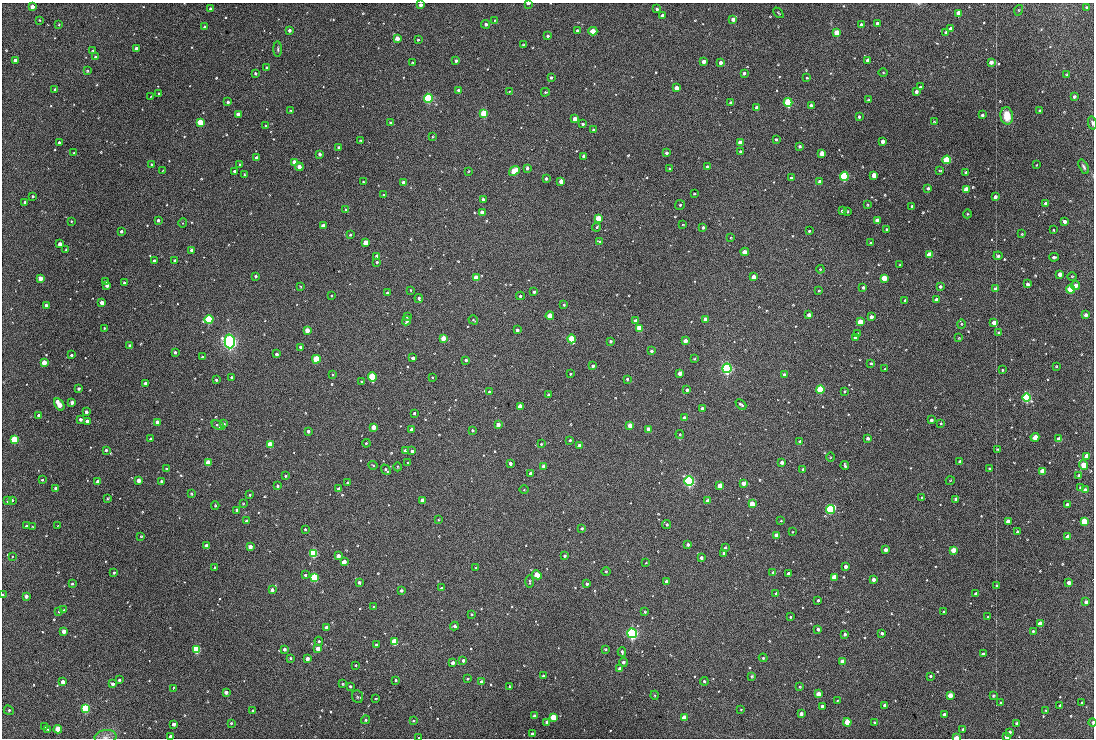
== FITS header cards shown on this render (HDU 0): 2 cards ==
NAXIS1  =                 1092 /fastest changing axis
NAXIS2  =                  736 /next to fastest changing axis

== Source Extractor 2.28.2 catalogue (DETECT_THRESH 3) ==
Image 1092 x 736 px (HDU 0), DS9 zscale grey, 1 PNG px = 1 image px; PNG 1096 x 740 px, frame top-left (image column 1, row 736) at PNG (2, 3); each listed source drawn as its Kron ellipse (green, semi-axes under 4 px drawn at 4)
Background 896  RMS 28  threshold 83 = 3 sigma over >= 5 px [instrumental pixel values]
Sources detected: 538; of the 538, the 500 brightest by FLUX_AUTO listed and drawn (38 fainter detections omitted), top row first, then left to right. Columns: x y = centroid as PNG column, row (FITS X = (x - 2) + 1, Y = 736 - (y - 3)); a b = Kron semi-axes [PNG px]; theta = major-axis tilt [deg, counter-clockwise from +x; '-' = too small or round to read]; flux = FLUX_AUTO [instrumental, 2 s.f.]
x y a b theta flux
528 3 3 2 - 6900
420 5 3 3 - 8400
32 7 4 4 - 13000
1087 7 3 3 - 2900
211 9 3 3 - 8000
657 9 3 3 - 3800
1019 10 5 3 - 1500
778 13 6 2 -46 1500
958 13 4 4 - 25000
663 16 3 3 - 5500
733 19 4 4 - 10000
39 20 2 2 - 1500
495 20 3 3 - 1800
877 23 3 3 - 4300
59 24 4 3 - 1500
486 24 4 4 - 4500
861 25 3 3 - 4300
205 27 3 3 - 5000
950 29 3 3 - 8600
289 30 3 3 - 7500
577 30 3 2 - 2100
593 31 4 4 - 29000
836 33 4 4 - 44000
946 33 4 4 - 5000
547 36 3 3 - 3100
397 38 4 4 - 13000
418 39 3 2 - 1700
523 45 3 2 - 1700
136 48 3 3 - 7000
278 49 7 3 -90 2800
93 51 3 2 - 1600
96 57 3 3 - 2500
867 60 4 3 - 3600
15 61 4 3 - 12000
456 61 3 3 - 5700
412 62 3 2 - 1500
703 62 4 3 - 14000
991 62 4 4 - 10000
721 63 3 3 - 7800
267 68 3 3 - 2800
87 71 4 3 - 2000
883 72 4 3 - 1700
744 73 4 3 - 5300
256 74 3 3 - 3300
1066 74 4 2 - 1600
551 78 3 3 - 3200
807 78 3 2 - 2100
920 87 3 2 - 1500
676 88 4 4 - 22000
55 89 3 3 - 1700
459 90 3 3 - 4100
509 92 3 2 - 1300
545 92 4 3 - 1900
916 92 3 3 - 8500
159 93 3 2 - 1700
151 97 3 3 - 1300
1074 97 4 3 - 4900
428 98 4 4 - 220000
868 100 4 3 - 1700
228 102 3 3 - 3300
788 102 4 4 - 170000
731 103 3 3 - 7600
811 106 4 4 - 11000
757 107 4 3 - 12000
291 111 3 3 - 1800
1040 111 3 3 - 2000
238 114 4 4 - 15000
484 114 4 4 - 110000
982 115 3 3 - 4100
859 116 3 3 - 4300
1007 116 9 6 -82 28000
575 119 4 3 - 12000
934 121 2 2 - 1400
200 122 4 4 - 54000
390 123 4 3 - 4800
1092 123 6 3 -78 3500
583 124 3 3 - 3400
265 125 3 3 - 1800
593 129 3 3 - 2200
433 137 4 3 - 1600
360 140 3 3 - 2400
776 140 3 3 - 2700
882 141 3 3 - 17000
59 143 3 3 - 2500
740 143 4 4 - 24000
799 146 3 3 - 3200
339 147 3 3 - 6900
741 151 3 3 - 2500
74 153 2 2 - 1600
667 153 3 3 - 5000
822 153 4 4 - 26000
319 154 3 3 - 5400
584 156 4 4 - 9500
256 158 3 3 - 12000
947 160 4 4 - 110000
294 162 4 4 - 16000
239 164 3 2 - 1400
152 165 3 3 - 4200
1037 165 3 2 - 1400
299 167 4 3 - 13000
707 167 3 3 - 5300
1084 167 8 4 -62 3800
527 168 4 3 - 5000
670 169 3 3 - 3600
940 170 3 2 - 1500
163 171 3 3 - 1500
235 171 3 3 - 11000
469 171 3 3 - 1700
514 171 6 4 38 76000
966 173 3 3 - 4700
244 174 3 2 - 1600
874 175 4 4 - 20000
844 176 4 4 - 200000
791 177 3 2 - 2500
546 179 3 3 - 3500
561 181 4 4 - 16000
363 182 3 2 - 1700
820 182 4 4 - 11000
403 183 3 3 - 9000
928 188 4 4 - 4100
967 190 4 4 - 40000
694 194 3 2 - 2400
384 195 3 2 - 1600
33 196 3 3 - 3400
995 197 4 3 - 7100
483 199 3 3 - 2700
25 202 4 3 - 3600
1045 203 3 3 - 2700
680 205 5 5 - 2600
868 205 3 2 - 1800
912 206 3 2 - 2200
346 210 3 3 - 3300
842 211 3 3 - 4500
847 212 3 3 - 3100
482 213 4 4 - 18000
967 214 4 3 - 1500
598 218 4 4 - 38000
158 220 3 3 - 2900
71 221 3 2 - 1300
877 221 4 4 - 41000
1065 222 4 3 - 7400
183 223 5 3 - 1500
683 224 3 2 - 1400
323 226 4 4 - 17000
597 227 4 4 - 2500
703 228 3 3 - 4800
886 229 3 2 - 2500
1053 230 3 2 - 2000
122 231 4 3 - 3600
809 231 3 3 - 2800
350 234 3 2 - 1900
1022 234 4 4 - 1400
731 237 3 3 - 1600
599 241 4 3 - 2000
365 242 4 3 - 32000
870 242 3 2 - 1700
60 244 4 4 - 13000
66 250 3 2 - 2000
192 250 3 3 - 8500
745 252 4 4 - 14000
929 255 4 4 - 82000
998 256 4 4 - 3700
377 257 4 4 - 13000
1054 257 5 3 - 4300
154 261 4 3 - 2900
175 261 3 3 - 3400
377 262 3 3 - 1600
900 265 3 2 - 2200
820 269 4 3 - 1400
1060 274 4 4 - 15000
255 276 4 3 - 2600
1072 276 4 3 - 1500
754 277 4 4 - 21000
41 278 3 3 - 23000
476 278 4 3 - 48000
884 278 4 4 - 34000
106 282 3 3 - 3500
124 283 3 3 - 3100
1028 284 4 3 - 4400
1075 285 4 4 - 12000
107 286 4 3 - 8300
301 287 4 2 - 1500
940 287 4 3 - 4500
863 288 3 3 - 3800
995 289 4 3 - 6400
1071 289 4 4 - 110000
411 290 3 3 - 2000
819 291 3 2 - 1700
534 292 3 3 - 3900
387 293 3 2 - 1900
331 296 3 3 - 2100
520 296 4 4 - 2400
419 299 4 3 - 3600
905 300 3 2 - 1500
936 300 4 3 - 9500
102 302 4 4 - 16000
46 305 3 3 - 3600
564 305 3 3 - 3800
809 315 4 4 - 13000
1085 315 4 3 - 7900
407 316 3 3 - 2500
550 316 4 4 - 43000
872 317 3 3 - 7300
705 319 4 4 - 12000
209 320 4 4 - 130000
473 320 5 3 - 1600
635 320 3 3 - 6400
407 321 5 3 - 5600
860 322 4 4 - 39000
994 323 3 3 - 19000
961 324 5 3 - 1800
104 328 2 2 - 1700
640 328 4 4 - 59000
307 330 4 4 - 16000
517 330 4 3 - 6000
999 332 3 3 - 3900
858 333 3 3 - 2200
443 338 4 4 - 21000
855 338 4 3 - 12000
959 338 3 3 - 1300
571 339 4 4 - 60000
230 341 7 5 89 910000
611 341 3 3 - 3500
685 341 4 4 - 15000
130 346 3 3 - 4200
300 347 3 3 - 2800
652 351 3 3 - 4900
175 352 3 3 - 3100
277 354 3 3 - 5400
72 355 3 3 - 2800
202 357 3 3 - 2000
413 358 4 3 - 5600
316 359 4 4 - 76000
694 359 3 3 - 2000
466 360 3 3 - 3200
44 362 4 4 - 26000
871 363 4 3 - 1700
593 366 4 3 - 3800
1056 366 3 2 - 1900
727 368 5 4 - 480000
885 369 3 3 - 2100
1002 370 3 2 - 2100
680 373 4 4 - 11000
333 374 3 3 - 1600
571 374 3 2 - 1500
784 375 3 3 - 7300
231 377 3 3 - 2500
372 377 5 4 - 90000
432 377 3 3 - 1600
627 379 3 3 - 2400
216 380 3 3 - 2900
361 382 3 3 - 2300
146 383 3 3 - 6100
79 388 3 3 - 5400
820 389 4 4 - 110000
687 390 4 3 - 4100
844 391 3 3 - 2500
490 392 4 3 - 4400
548 395 3 3 - 2500
1026 397 4 4 - 360000
72 403 4 3 - 8000
59 404 7 4 -56 40000
741 404 6 3 -42 4100
520 406 4 4 - 23000
702 409 4 3 - 11000
86 412 4 3 - 5700
414 413 3 3 - 2500
38 415 4 3 - 5300
684 418 3 3 - 8100
81 420 3 3 - 5400
932 420 3 3 - 5600
87 421 4 4 - 13000
157 422 4 3 - 17000
941 423 3 2 - 2000
223 424 4 4 - 6900
218 425 7 3 -25 3400
498 425 4 3 - 12000
630 426 4 4 - 24000
373 427 4 4 - 23000
649 429 4 4 - 20000
411 430 4 3 - 13000
473 430 4 4 - 2200
308 431 3 3 - 4500
680 434 4 3 - 1900
1035 437 4 4 - 31000
867 438 3 3 - 5000
150 439 4 3 - 2500
1059 439 4 4 - 16000
14 440 4 4 - 110000
570 440 3 3 - 1900
800 442 4 3 - 5500
366 443 4 3 - 1400
270 444 4 4 - 45000
541 444 3 3 - 1300
580 445 4 3 - 12000
997 449 3 2 - 1600
106 450 3 3 - 2500
405 451 3 3 - 3900
412 451 3 3 - 3300
1087 456 4 4 - 25000
831 457 4 3 - 1400
782 462 4 3 - 7200
960 462 3 3 - 3900
208 463 4 4 - 41000
408 463 3 2 - 1600
510 463 3 3 - 6000
373 465 4 3 - 1400
845 465 5 2 - 2700
1083 465 5 4 - 52000
544 466 4 4 - 11000
398 467 4 3 - 1700
166 469 4 3 - 1900
803 469 3 3 - 2600
990 469 3 3 - 3300
386 470 5 3 - 4500
1043 471 4 4 - 38000
531 473 4 3 - 10000
286 476 3 3 - 2800
1079 476 3 3 - 6400
42 480 4 3 - 1800
138 480 4 4 - 13000
161 481 3 3 - 2400
689 481 5 4 - 460000
950 481 4 3 - 1400
98 482 3 3 - 17000
347 483 3 3 - 4600
743 483 4 4 - 12000
278 486 3 3 - 2400
720 486 4 4 - 37000
1081 488 3 3 - 9200
56 489 3 3 - 7000
339 489 4 4 - 10000
524 490 4 3 - 1500
1085 490 4 4 - 9800
191 494 4 3 - 2300
250 495 3 3 - 2400
922 497 4 3 - 1500
108 498 4 3 - 1800
956 499 4 4 - 6900
12 500 4 3 - 2700
423 500 3 3 - 19000
8 501 3 3 - 2200
708 501 4 3 - 13000
243 504 3 2 - 1500
752 504 4 4 - 33000
1067 505 3 3 - 11000
215 506 4 3 - 1800
830 509 4 4 - 270000
237 510 3 3 - 4500
438 519 4 3 - 1500
246 520 3 3 - 2500
781 521 4 3 - 1400
1008 521 4 4 - 14000
1084 521 4 4 - 56000
666 525 5 3 - 3800
26 526 3 3 - 1900
58 526 2 2 - 1300
33 527 3 2 - 1500
305 529 3 3 - 1900
582 529 3 3 - 2700
792 532 4 3 - 1400
1017 532 3 3 - 5300
777 535 4 4 - 15000
141 537 3 2 - 1700
1067 537 4 4 - 22000
688 545 4 3 - 5900
207 546 3 3 - 18000
250 547 3 3 - 16000
725 548 3 3 - 2600
885 550 3 3 - 12000
953 550 4 4 - 23000
313 553 4 4 - 220000
724 553 3 3 - 4700
338 556 4 4 - 11000
565 556 3 3 - 3300
12 557 3 3 - 1400
701 558 3 3 - 5300
344 562 4 3 - 13000
646 563 3 3 - 1400
845 567 3 3 - 7100
215 568 3 3 - 4000
475 568 3 2 - 1700
114 572 3 3 - 2700
606 572 4 3 - 1600
773 573 3 3 - 9100
788 573 3 3 - 3800
306 575 4 4 - 3900
537 575 5 4 - 54000
834 577 4 4 - 28000
314 578 4 4 - 160000
873 580 4 3 - 11000
530 582 6 3 87 2500
667 582 3 3 - 12000
359 583 3 3 - 5100
587 583 3 3 - 4500
1069 583 4 3 - 10000
72 584 3 3 - 3200
996 586 3 2 - 1900
441 588 4 3 - 2400
272 590 4 3 - 7500
402 591 3 3 - 4800
776 593 4 3 - 2400
976 594 4 3 - 9700
3 595 3 2 - 3100
26 596 4 3 - 7200
818 600 3 3 - 2700
1086 602 4 3 - 5100
373 607 3 3 - 2000
64 610 3 2 - 1500
59 612 3 3 - 2900
645 612 3 3 - 2300
944 612 3 3 - 3000
472 614 3 3 - 1900
790 617 3 3 - 2100
987 617 3 2 - 1400
1040 624 4 4 - 38000
454 626 4 3 - 6200
327 627 3 3 - 6900
818 629 4 3 - 5200
64 631 4 4 - 12000
1033 631 3 3 - 1800
632 633 5 4 - 530000
882 633 3 3 - 4000
845 634 4 3 - 3800
319 641 4 3 - 2200
394 642 4 4 - 100000
376 644 3 3 - 3800
317 648 4 3 - 14000
196 649 4 4 - 210000
284 649 3 3 - 7400
605 649 4 3 - 1900
622 652 4 3 - 2800
983 654 4 3 - 7100
290 658 3 3 - 2800
763 658 4 4 - 1900
307 659 3 3 - 13000
463 661 4 3 - 5300
623 662 4 4 - 3500
843 662 4 4 - 26000
452 663 4 3 - 9600
355 665 4 3 - 1500
620 669 4 4 - 20000
544 676 3 3 - 4100
752 676 4 3 - 3100
931 676 3 3 - 3700
467 679 3 3 - 1600
119 680 3 3 - 2500
395 680 3 3 - 2600
704 681 4 4 - 2800
63 682 4 4 - 12000
482 682 4 3 - 12000
113 684 3 3 - 7100
342 684 3 3 - 1800
509 686 3 2 - 1400
350 687 3 3 - 2800
800 687 3 3 - 2000
173 688 3 2 - 2100
226 692 4 3 - 7100
818 694 4 4 - 24000
654 695 4 3 - 1800
950 695 4 4 - 20000
993 695 4 3 - 3300
357 697 6 5 - 3300
376 698 3 2 - 1500
838 701 3 2 - 1800
1000 703 3 3 - 2000
1082 703 3 3 - 2800
884 705 3 3 - 5000
1060 705 3 3 - 2900
822 706 3 3 - 5800
85 708 4 4 - 270000
9 710 5 4 - 2500
252 710 3 3 - 2900
741 710 3 2 - 1600
1046 710 3 2 - 1500
801 714 3 3 - 13000
944 714 4 3 - 3600
534 716 3 3 - 8500
553 717 4 4 - 48000
684 718 4 3 - 44000
365 720 5 4 - 2800
413 721 3 3 - 2000
547 722 4 3 - 5900
847 722 4 4 - 52000
875 722 3 3 - 1700
1093 722 4 2 - 3000
231 723 4 3 - 1800
174 724 3 3 - 8000
1017 724 3 3 - 6600
44 727 3 3 - 1600
48 729 4 3 - 1500
58 729 4 4 - 55000
963 729 3 3 - 2300
1010 732 4 3 - 6000
532 734 4 3 - 4300
170 736 3 3 - 5300
106 737 11 7 9 7600
1006 737 4 3 - 11000
419 738 3 2 - 1800
956 738 4 2 - 32000
At the frame edge (FLAGS 8, measured only in part): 10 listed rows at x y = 528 3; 420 5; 1092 123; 3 595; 1093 722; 170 736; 106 737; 1006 737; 419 738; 956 738
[38 fainter detections neither listed nor drawn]